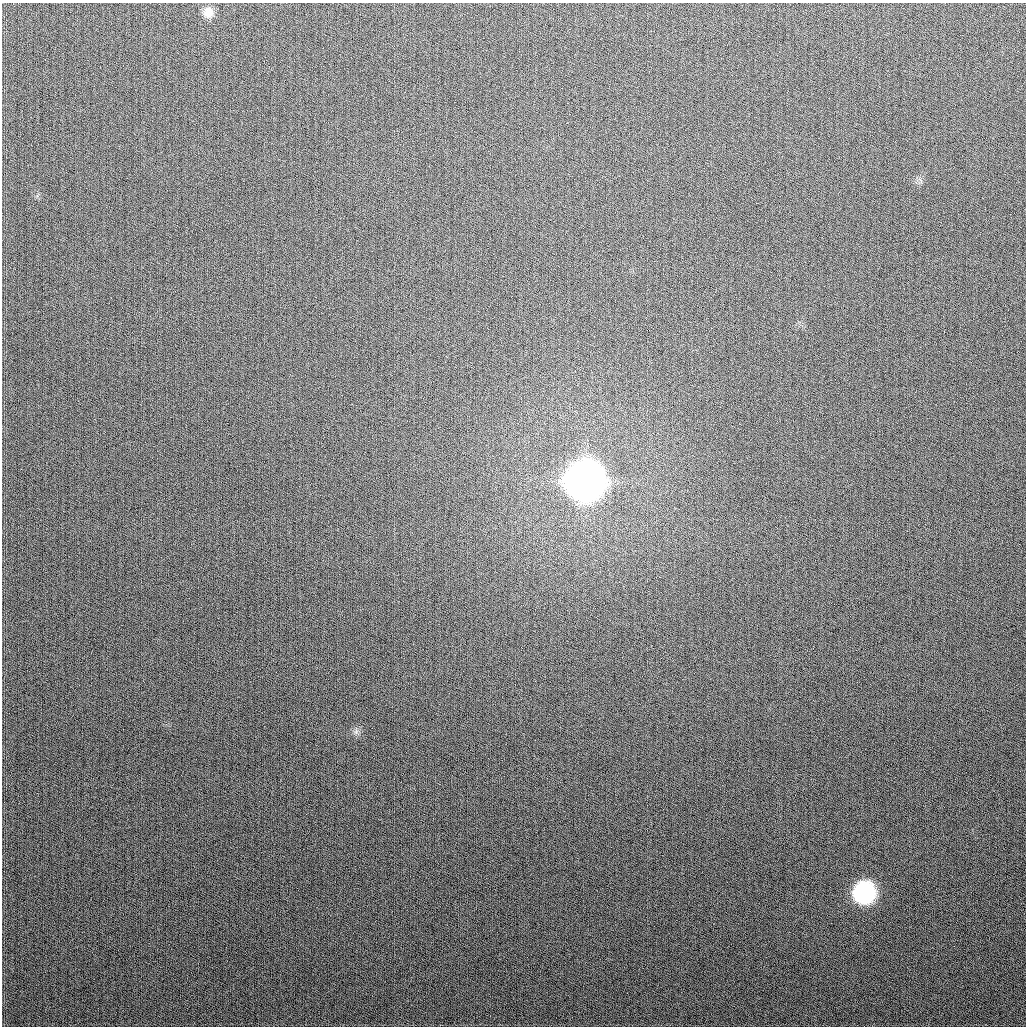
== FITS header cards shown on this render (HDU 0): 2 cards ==
NAXIS1  =                 1024
NAXIS2  =                 1024

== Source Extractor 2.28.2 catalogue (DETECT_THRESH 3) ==
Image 1024 x 1024 px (HDU 0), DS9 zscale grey, 1 PNG px = 1 image px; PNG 1028 x 1028 px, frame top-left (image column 1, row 1024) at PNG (2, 3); no overlay
Background 275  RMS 11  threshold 32.9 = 3 sigma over >= 5 px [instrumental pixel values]
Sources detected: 4; all 4 listed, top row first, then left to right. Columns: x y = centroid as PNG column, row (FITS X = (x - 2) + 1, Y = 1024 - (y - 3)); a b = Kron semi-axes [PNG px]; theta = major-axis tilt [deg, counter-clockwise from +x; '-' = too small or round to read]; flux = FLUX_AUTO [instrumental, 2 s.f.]
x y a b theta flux
208 12 14 12 -90 7.3e+03
585 481 17 17 - 2.1e+06
356 732 8 5 56 2.1e+03
864 892 15 14 - 1.3e+05